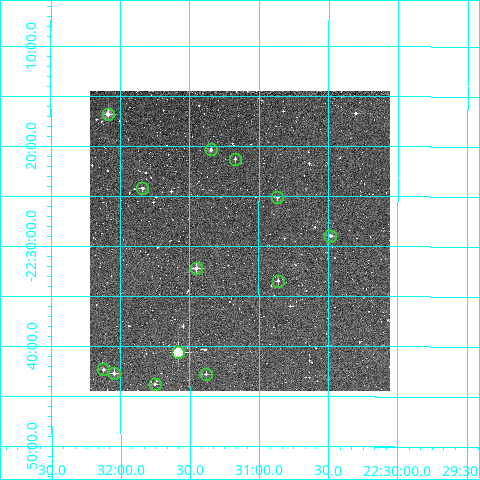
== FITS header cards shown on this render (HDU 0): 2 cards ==
NAXIS1  =                  300
NAXIS2  =                  300

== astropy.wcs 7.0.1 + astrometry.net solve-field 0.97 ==
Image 300 x 300 px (HDU 0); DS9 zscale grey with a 90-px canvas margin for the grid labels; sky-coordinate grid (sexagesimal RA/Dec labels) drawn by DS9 from the SOLVED WCS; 13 Tycho-2 reference stars matched to detected sources circled (green)
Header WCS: RA---TAN/DEC--TAN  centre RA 22:31:08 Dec -22:29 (337.78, -22.49 deg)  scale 6 arcsec/px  FOV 30.0' x 30.0'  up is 0 deg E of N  parity normal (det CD < 0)
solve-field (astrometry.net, Tycho-2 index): VERIFIED the header's WCS against the Tycho-2 star catalogue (verified at 2 index scales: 10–13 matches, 0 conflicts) and refined it, rather than solving blind
Solved WCS: RA---TAN-SIP/DEC--TAN-SIP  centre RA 22:31:08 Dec -22:29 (337.78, -22.49 deg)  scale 6 arcsec/px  FOV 30.0' x 30.0'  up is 0 deg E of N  parity normal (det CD < 0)
The solver's refit moves the header's centre by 1.2 arcsec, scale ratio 0.9992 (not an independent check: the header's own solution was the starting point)
Tycho-2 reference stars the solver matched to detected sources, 13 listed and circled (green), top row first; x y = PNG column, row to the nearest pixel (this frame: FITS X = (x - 90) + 1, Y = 300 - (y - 91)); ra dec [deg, ICRS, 3 dp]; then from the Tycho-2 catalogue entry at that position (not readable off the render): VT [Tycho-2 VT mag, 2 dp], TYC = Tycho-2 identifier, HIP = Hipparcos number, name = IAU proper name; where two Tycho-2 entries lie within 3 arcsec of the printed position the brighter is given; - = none
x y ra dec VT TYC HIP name
108 114 338.022 -22.280 9.74 6391-25-1 - -
211 149 337.836 -22.340 10.67 6391-380-1 - -
235 159 337.792 -22.355 11.92 6391-66-1 - -
142 188 337.959 -22.404 11.47 6391-234-1 - -
277 197 337.716 -22.419 11.96 6391-153-1 - -
330 236 337.621 -22.482 10.94 6391-351-1 - -
196 268 337.863 -22.537 10.11 6963-589-1 - -
278 281 337.715 -22.558 11.65 6963-404-1 - -
178 352 337.896 -22.677 9.01 6963-221-1 111192 -
103 369 338.031 -22.706 12.47 6963-586-1 - -
114 373 338.011 -22.712 11.29 6963-213-1 - -
206 374 337.845 -22.714 11.74 6963-251-1 - -
155 384 337.938 -22.730 11.30 6963-139-1 - -